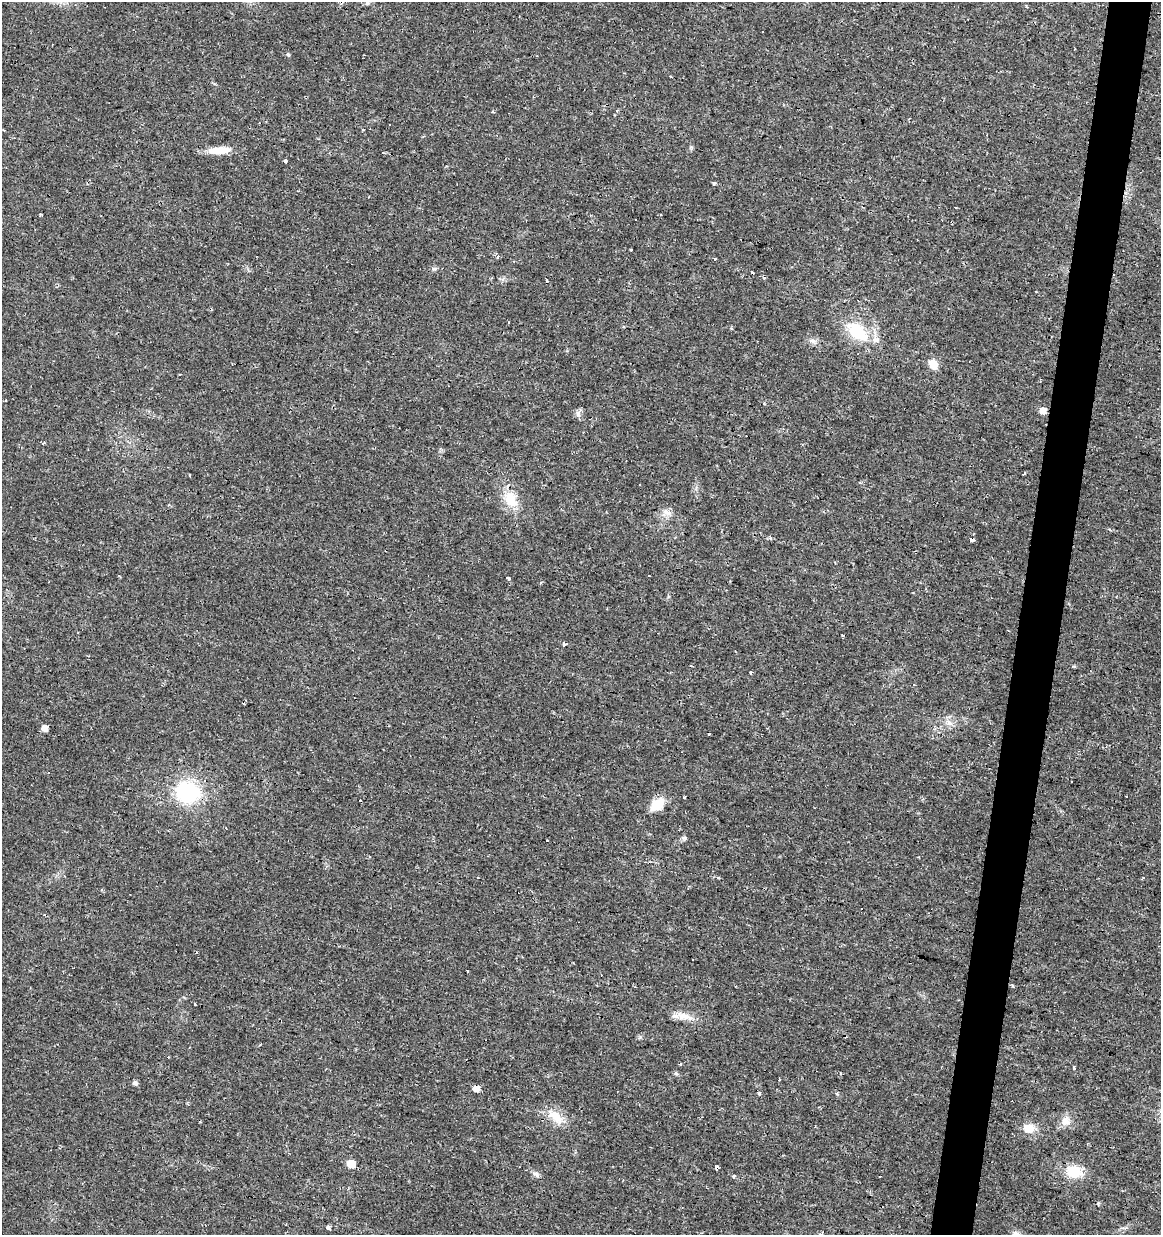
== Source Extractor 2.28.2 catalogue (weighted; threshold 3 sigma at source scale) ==
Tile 10 of 4 x 4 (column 2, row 3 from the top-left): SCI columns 1443-2601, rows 1234-2466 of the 5143 x 4939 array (HDU 1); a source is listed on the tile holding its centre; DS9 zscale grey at full resolution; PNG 1163 x 1237 px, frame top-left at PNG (2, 2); no overlay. Shown black and unused: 4% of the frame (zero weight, under 2 of 3 exposures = <1% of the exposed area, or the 3 px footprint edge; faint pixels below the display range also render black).
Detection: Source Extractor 2.28.2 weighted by HDU 2 'WHT'; one run over the whole footprint, this tile lists its part. Background 0.0131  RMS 0.0031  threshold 0.0138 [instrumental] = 3 sigma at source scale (4.5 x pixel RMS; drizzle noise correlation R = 1.50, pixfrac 1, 0.0396/0.0396 arcsec/px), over >= 5 px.
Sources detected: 84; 22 cosmic-ray / hot-pixel residue — not listed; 1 inside a brighter listed object's ellipse — not listed separately; the other 61 listed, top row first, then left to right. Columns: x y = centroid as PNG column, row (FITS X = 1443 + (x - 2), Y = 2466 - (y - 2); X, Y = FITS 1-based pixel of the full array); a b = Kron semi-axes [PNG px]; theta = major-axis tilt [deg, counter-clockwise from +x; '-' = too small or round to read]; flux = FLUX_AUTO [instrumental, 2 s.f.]
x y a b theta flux
341 2 4 3 - 1.5
367 3 6 5 - 0.59
288 54 5 4 - 0.37
670 76 3 3 - 0.71
493 112 4 3 - 0.28
389 124 3 2 - 0.34
219 150 25 8 4 5.5
382 152 3 3 - 1.6
285 162 3 3 - 10
714 183 4 3 - 0.62
955 208 3 2 - 0.35
631 249 3 3 - 2
714 259 3 2 - 0.62
434 269 7 4 0 0.53
508 322 3 3 - 0.74
857 332 33 18 -41 13
812 341 8 6 -19 1.1
933 364 11 8 -52 3.5
1042 411 6 5 - 2.8
578 413 9 6 85 1
1024 473 4 3 - 0.64
190 475 4 3 - 1.2
510 499 24 16 -67 6.8
666 512 14 11 -4 2.3
972 539 3 3 - 23
508 578 4 3 - 2.4
843 635 4 3 - 0.72
564 644 4 3 - 1
750 672 3 2 - 0.54
948 722 9 6 -37 1.4
44 728 5 5 - 2.3
49 772 3 3 - 0.69
204 781 3 3 - 2.4
1072 781 2 2 - 0.27
187 792 22 18 -11 26
685 797 4 3 - 1.5
657 805 15 10 37 7
226 828 3 2 - 0.2
684 838 7 4 0 0.56
478 878 3 3 - 0.95
718 878 3 3 - 1.4
1013 986 5 3 - 0.28
195 1004 3 2 - 0.37
684 1016 28 9 -13 3.6
680 1064 4 3 - 0.44
1074 1068 4 4 - 0.62
135 1083 7 6 - 0.68
476 1088 5 4 - 3.3
759 1093 4 4 - 0.6
837 1093 4 4 - 0.5
555 1117 26 11 -36 5.6
1065 1121 14 13 - 2.8
1029 1128 14 11 -7 4.1
351 1164 5 5 - 6.6
717 1167 3 3 - 2.8
1074 1172 19 14 -13 7.3
536 1174 10 6 -32 0.99
734 1176 4 3 - 0.92
1098 1204 5 3 - 0.3
328 1227 5 4 - 0.98
1016 1234 11 7 -24 1.4
Overlapping masked pixels (flux is a lower limit): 2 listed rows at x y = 341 2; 972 539
Isophote crosses this tile's border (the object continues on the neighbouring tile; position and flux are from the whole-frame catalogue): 2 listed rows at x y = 341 2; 1016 1234
Unlisted compact peaks at least as high as the median listed source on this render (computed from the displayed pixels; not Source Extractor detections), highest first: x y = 676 1073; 764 278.